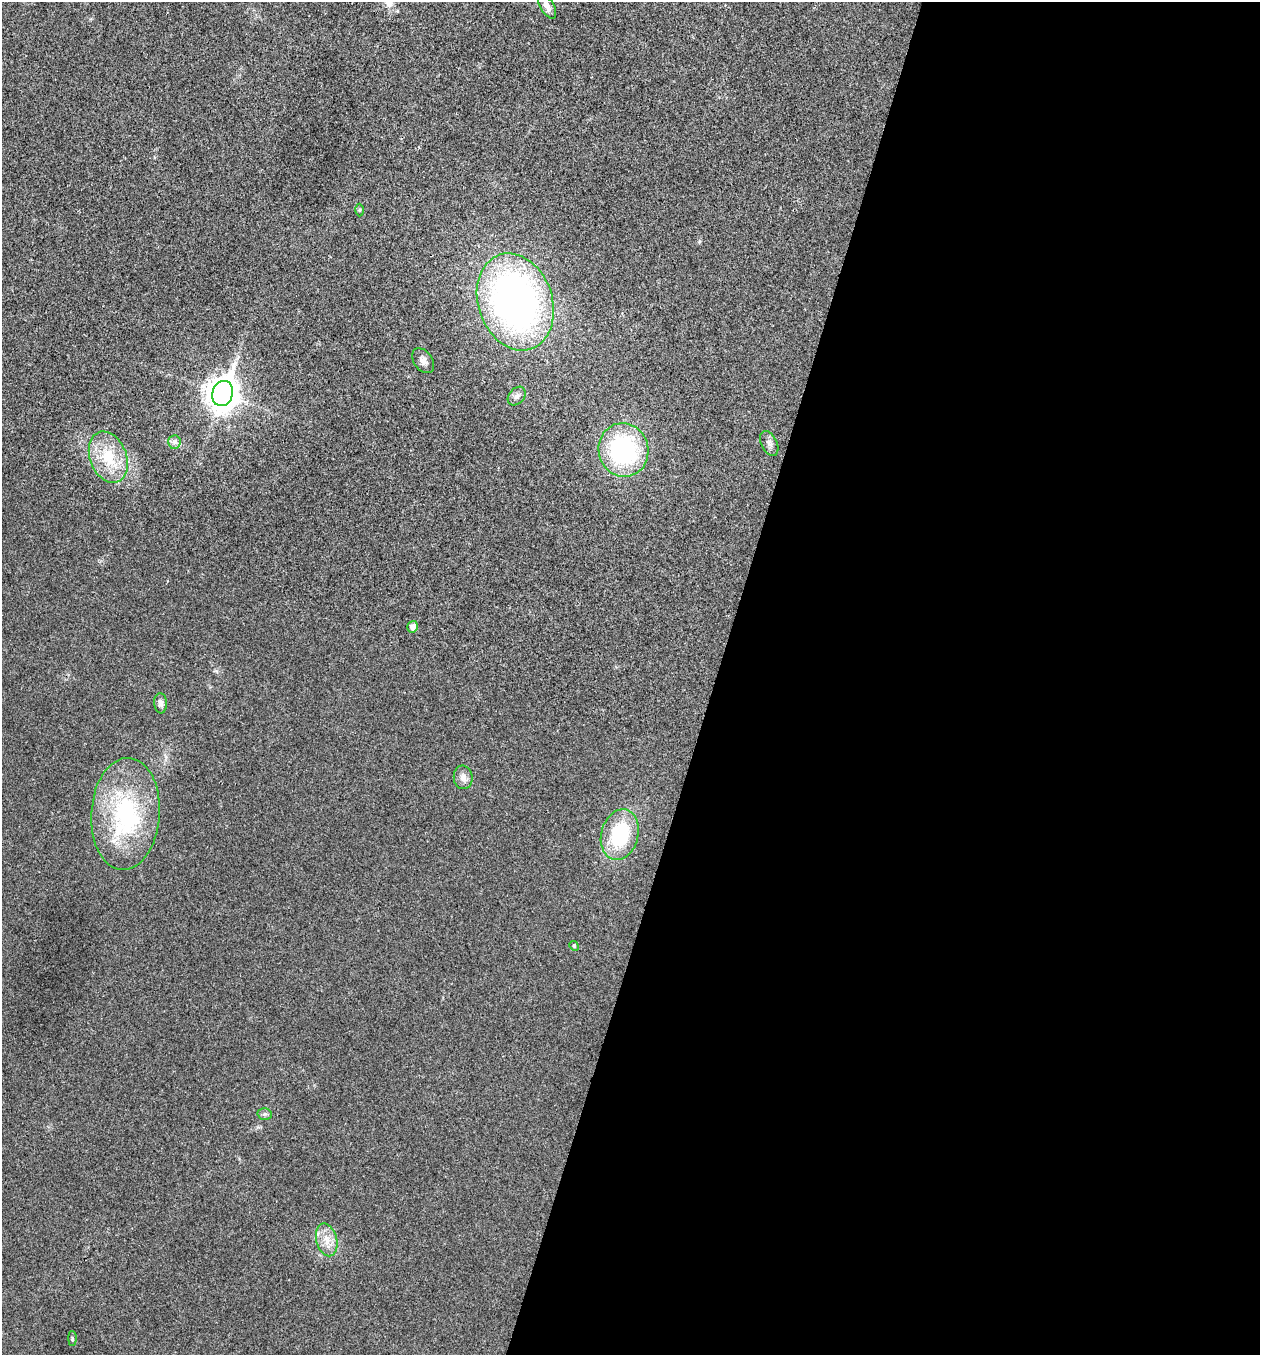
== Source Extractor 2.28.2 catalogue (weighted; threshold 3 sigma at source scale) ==
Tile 12 of 4 x 4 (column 4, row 3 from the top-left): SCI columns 3909-5166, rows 1358-2710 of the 5432 x 5418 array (HDU 1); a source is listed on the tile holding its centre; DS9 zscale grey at full resolution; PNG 1262 x 1357 px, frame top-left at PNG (2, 2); each listed source drawn as its Kron ellipse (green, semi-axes under 4 px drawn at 4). Shown black and unused: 43% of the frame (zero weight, under 3 of 4 exposures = <1% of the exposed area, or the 3 px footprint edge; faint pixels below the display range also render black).
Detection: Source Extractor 2.28.2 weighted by HDU 2 'WHT'; one run over the whole footprint, this tile lists its part. Background 0.0241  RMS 0.0054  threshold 0.0242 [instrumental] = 3 sigma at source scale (4.5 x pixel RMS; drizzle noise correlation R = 1.50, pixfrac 1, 0.05/0.05 arcsec/px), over >= 5 px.
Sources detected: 21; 1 inside a brighter object's white glare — neither listed nor drawn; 1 inside a brighter listed object's ellipse — not listed separately; the other 19 listed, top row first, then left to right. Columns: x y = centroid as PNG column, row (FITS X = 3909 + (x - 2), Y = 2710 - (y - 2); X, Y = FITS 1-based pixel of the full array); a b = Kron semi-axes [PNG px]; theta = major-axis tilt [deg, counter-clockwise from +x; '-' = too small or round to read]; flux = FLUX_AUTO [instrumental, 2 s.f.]
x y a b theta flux
547 6 14 6 -59 3.1
359 210 6 4 89 0.73
515 302 50 37 -71 240
423 361 14 9 -54 2.9
223 393 13 10 73 800
517 396 10 7 48 2.3
174 442 7 6 - 1.6
769 443 13 8 -64 2.5
623 450 27 24 -75 72
108 457 26 18 -69 19
413 627 6 5 - 3.4
161 703 10 6 -86 2.3
463 777 12 9 -83 3.1
125 814 56 34 86 62
620 835 26 18 75 36
574 946 5 4 - 0.7
264 1114 7 6 - 1.1
327 1240 17 10 -76 6.4
72 1338 7 4 -90 0.77